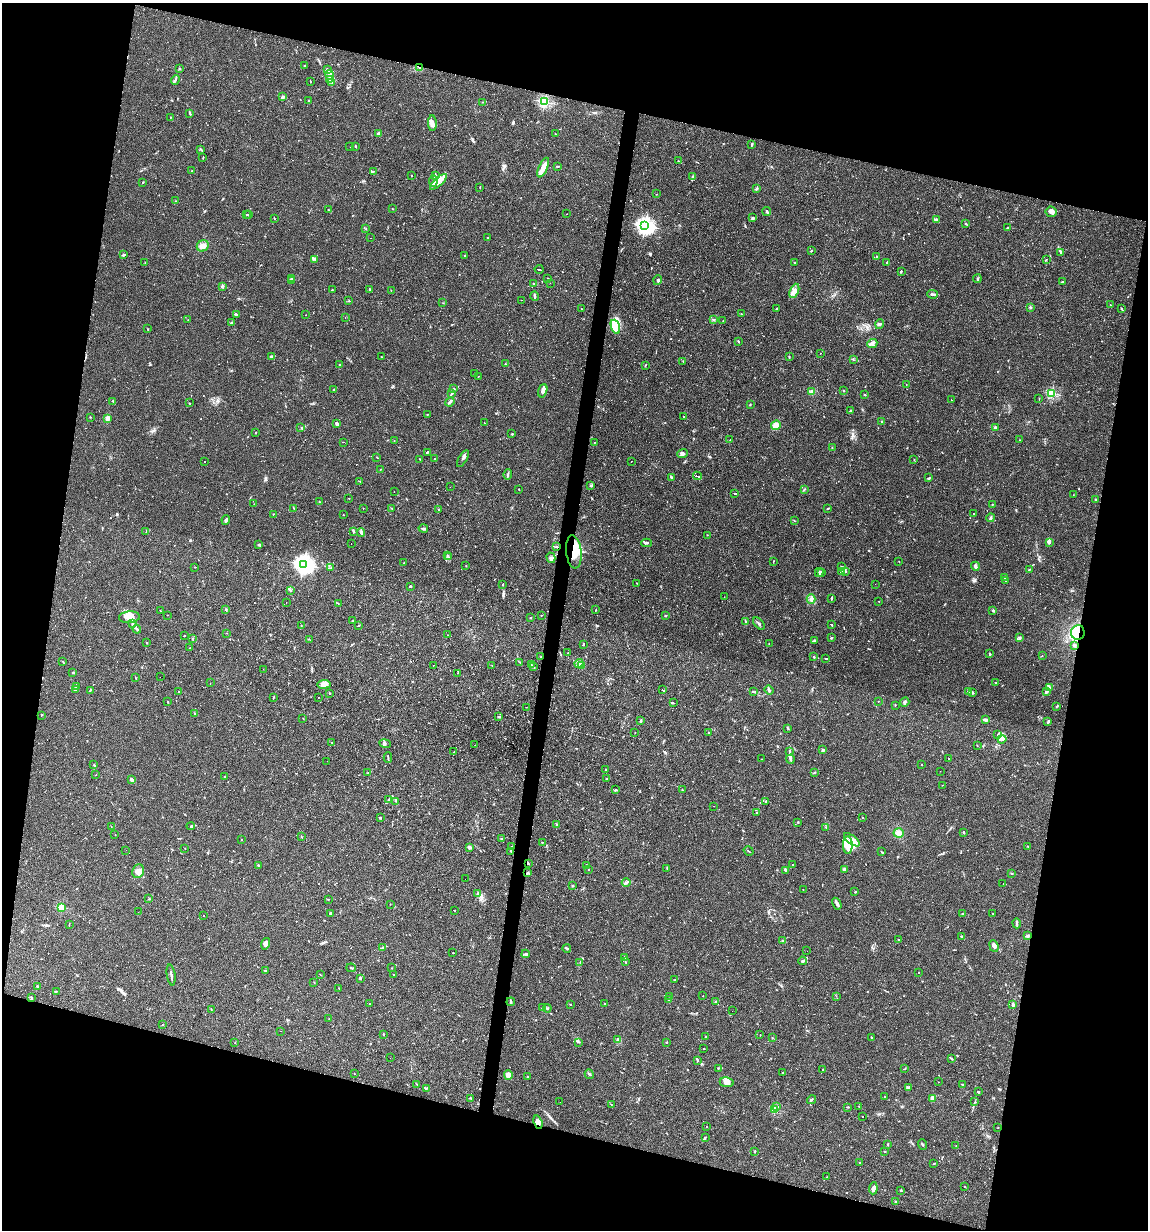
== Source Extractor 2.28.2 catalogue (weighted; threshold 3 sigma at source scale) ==
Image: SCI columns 236-4819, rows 1-4911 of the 4935 x 4911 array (HDU 1 of 3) = the unmasked area's bounding box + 8 px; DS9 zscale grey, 4 x 4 block average (1 PNG px = mean of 4 x 4 image px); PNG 1150 x 1232 px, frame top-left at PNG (2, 3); each listed source drawn as its Kron ellipse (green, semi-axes under 4 px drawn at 4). Shown black and unused: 28% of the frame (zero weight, under 2 of 3 exposures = <1% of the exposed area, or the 3 px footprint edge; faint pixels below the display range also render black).
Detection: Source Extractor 2.28.2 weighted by HDU 2 'WHT'. Background 0.0551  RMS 0.0043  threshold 0.0196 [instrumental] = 3 sigma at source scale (4.5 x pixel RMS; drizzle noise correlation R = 1.50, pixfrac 1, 0.05/0.05 arcsec/px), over >= 5 px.
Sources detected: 968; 1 too faint to see at this stretch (4 x 4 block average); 3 inside a brighter object's white glare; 159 cosmic-ray / hot-pixel residue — neither listed nor drawn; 18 coinciding with a brighter row at this scale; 39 inside a brighter listed object's ellipse — not listed separately; of the other 748, all 500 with FLUX_AUTO >= 0.803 (the completeness limit of this list) listed and drawn (248 fainter detections not listed), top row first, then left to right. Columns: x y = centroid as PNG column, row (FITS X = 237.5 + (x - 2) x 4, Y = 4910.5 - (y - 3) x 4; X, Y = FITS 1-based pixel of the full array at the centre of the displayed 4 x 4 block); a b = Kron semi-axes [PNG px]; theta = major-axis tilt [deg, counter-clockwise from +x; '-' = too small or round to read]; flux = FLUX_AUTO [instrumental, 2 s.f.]
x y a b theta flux
305 66 2 2 - 0.85
420 68 4 2 - 2.1
180 69 2 2 - 0.93
327 69 3 2 - 2.7
329 75 5 3 - 9.4
175 80 5 2 - 4.3
330 80 3 2 - 2.5
310 81 3 2 - 1
332 83 2 2 - 1.1
283 97 2 2 - 22
309 101 2 2 - 2.9
483 102 3 2 - 1.2
544 102 2 2 - 410
190 113 3 2 - 1.8
170 117 2 2 - 0.93
432 123 8 2 -87 7.6
379 134 3 3 - 6
555 134 2 2 - 1.3
752 144 3 2 - 1.4
355 146 2 2 - 1.6
350 147 2 2 - 12
201 149 3 2 - 1.6
203 158 3 2 - 1.1
678 161 2 2 - 0.83
558 166 3 2 - 3
543 167 10 3 65 31
191 171 2 2 - 1
373 171 2 2 - 0.84
411 175 2 2 - 0.98
435 175 4 2 - 3.1
692 177 3 2 - 1.8
433 181 6 4 78 9.3
143 182 2 2 - 5.5
439 182 11 3 43 16
480 187 2 2 - 1.4
756 189 3 2 - 3.4
656 194 2 2 - 1.3
176 201 2 2 - 1.2
392 209 2 2 - 1.4
329 210 2 2 - 0.93
767 212 4 2 - 3.2
1051 212 5 5 - 8.6
246 214 2 2 - 1.1
567 214 2 2 - 1.9
249 215 2 2 - 3
274 218 2 2 - 1.1
752 218 3 2 - 2.1
936 220 4 3 - 4.7
966 224 3 2 - 1.4
645 225 3 3 - 1300
1008 227 2 2 - 1.9
366 229 2 2 - 1.4
488 237 2 2 - 3.5
371 238 2 2 - 1.3
203 246 6 5 - 14
811 251 2 2 - 2.4
1061 252 2 2 - 1.2
124 255 3 2 - 5.2
464 255 2 2 - 1.7
877 256 2 2 - 2.4
315 259 2 2 - 1.7
1046 259 3 2 - 1
145 262 2 2 - 0.96
795 262 2 2 - 1.8
887 262 3 2 - 2.1
539 269 4 2 - 28
901 271 3 2 - 2.1
292 278 2 2 - 1.2
548 278 2 2 - 2.3
977 279 4 2 - 2.2
291 280 3 2 - 3.5
658 280 5 3 - 5
1062 281 3 2 - 2.1
550 283 2 2 - 0.99
533 284 2 2 - 1.5
222 286 4 2 - 2.9
370 289 2 2 - 2.8
332 290 2 2 - 1.3
391 290 2 2 - 0.85
794 291 7 3 68 12
933 294 5 2 - 5.6
535 296 5 2 - 4.2
521 300 2 2 - 2.3
349 301 2 2 - 1.4
443 303 2 2 - 0.88
1110 305 2 2 - 0.83
1030 307 2 2 - 3.5
1121 308 2 2 - 1.2
581 309 2 2 - 0.84
776 309 2 2 - 0.96
236 314 3 2 - 4.2
742 314 3 2 - 1.8
306 315 2 2 - 0.89
345 317 2 2 - 7.2
713 319 3 2 - 1.9
188 320 2 2 - 0.94
723 321 2 2 - 1.1
232 322 3 2 - 2.3
880 324 5 2 - 3.6
615 327 7 4 -70 83
147 329 2 2 - 0.98
738 341 3 2 - 2.3
872 343 5 3 - 11
820 353 2 2 - 1.1
271 357 4 3 - 7.9
381 357 2 2 - 0.88
789 357 3 2 - 2.4
853 360 2 2 - 1.2
683 361 2 2 - 0.99
339 364 2 2 - 1.5
505 364 2 2 - 1.7
645 365 3 2 - 1.5
475 374 2 2 - 0.88
478 376 2 2 - 1
906 385 2 2 - 1
453 389 2 2 - 12
334 390 2 2 - 0.85
843 390 2 2 - 1
543 391 7 4 72 10
812 392 4 3 - 6.5
1052 393 2 2 - 280
452 394 4 2 - 3.4
864 395 2 2 - 1.6
1039 399 2 2 - 1.2
951 400 2 2 - 1.4
113 401 2 2 - 1.5
450 402 5 2 - 4.2
189 403 2 2 - 1.2
750 405 2 2 - 1.3
850 411 3 2 - 1.9
427 414 2 2 - 0.94
684 416 2 2 - 6
90 417 2 2 - 1.1
107 418 4 3 - 8.3
882 421 2 2 - 2.5
484 423 2 2 - 2.2
337 424 3 3 - 5.7
776 425 5 4 - 9.8
995 427 2 2 - 24
301 428 2 2 - 1.8
255 433 2 2 - 2.4
512 434 2 2 - 7.3
730 440 2 2 - 0.81
1019 440 2 2 - 0.88
394 441 2 2 - 0.8
343 442 3 2 - 0.88
594 442 2 2 - 0.81
832 448 2 2 - 1.5
427 452 3 2 - 2.8
683 454 5 4 - 7.9
377 457 2 2 - 1.3
420 459 2 2 - 1.4
435 459 2 2 - 7
463 459 9 2 60 5.8
914 460 2 2 - 0.87
631 461 2 2 - 0.85
205 462 2 2 - 12
380 469 2 2 - 0.89
508 474 5 2 - 3.5
697 476 4 2 - 40
672 478 4 2 - 2.8
929 478 4 2 - 2.6
360 481 2 2 - 0.98
591 486 3 2 - 3.5
450 487 2 2 - 0.9
519 489 2 2 - 1.5
804 490 2 2 - 0.92
394 492 2 2 - 0.95
735 493 2 2 - 30
1073 495 2 2 - 0.84
349 498 2 2 - 1.3
1096 499 2 2 - 1.7
319 501 2 2 - 1
254 504 2 2 - 0.96
992 504 2 2 - 1.7
294 508 2 2 - 1.4
363 508 2 2 - 1.2
392 508 3 2 - 1
438 509 2 2 - 1.1
828 509 3 2 - 2.1
974 513 2 2 - 0.81
273 514 2 2 - 1.3
343 514 2 2 - 0.86
991 518 4 2 - 2.6
226 520 5 2 - 5
794 521 3 2 - 1.2
423 529 5 2 - 5
354 531 3 2 - 5.1
146 532 2 2 - 0.9
361 533 4 2 - 4.6
707 535 2 2 - 0.88
1049 542 4 3 - 4.2
351 543 2 2 - 1.5
647 543 5 2 - 3.8
259 545 4 2 - 2.1
557 547 4 2 - 2.3
574 552 16 8 -84 44
447 555 2 2 - 1.2
449 557 2 2 - 1.2
551 558 5 4 - 6.7
899 561 2 2 - 0.96
773 562 4 2 - 1.1
403 563 2 2 - 1
303 564 4 3 - 1700
466 566 2 2 - 1.3
975 566 4 2 - 6.3
195 567 2 2 - 1.1
841 567 2 2 - 1.5
330 568 2 2 - 1.4
1029 570 2 2 - 1.2
841 571 4 2 - 1.4
845 571 2 2 - 2.3
819 572 5 2 - 4
821 573 4 3 - 4
1004 577 3 2 - 2.9
1006 580 2 2 - 1.1
636 583 2 2 - 1.2
503 584 3 2 - 2.5
875 584 2 2 - 3.3
410 586 2 2 - 6.6
290 590 3 2 - 2.1
724 597 2 2 - 3.7
832 598 3 2 - 2.8
811 599 4 3 - 5.9
879 601 2 2 - 2
286 603 2 2 - 0.97
338 603 2 2 - 0.89
226 610 3 2 - 2.1
596 610 3 2 - 1.8
993 610 3 2 - 2.1
160 611 2 2 - 0.83
167 615 2 2 - 0.84
541 615 2 2 - 0.93
665 615 2 2 - 4.5
129 617 10 6 5 17
530 618 2 2 - 1.5
352 621 2 2 - 1.2
745 621 3 2 - 1.4
132 624 4 2 - 4.1
759 624 7 2 -50 4.6
831 625 3 2 - 2.4
301 626 2 2 - 1.1
358 626 2 2 - 1.5
137 629 4 2 - 2.5
1078 632 7 6 - 28
226 633 2 2 - 0.89
448 635 2 2 - 0.83
184 636 2 2 - 1.6
831 638 2 2 - 1.4
1020 638 3 2 - 3
192 639 2 2 - 0.84
310 640 2 2 - 1.9
815 640 2 2 - 3.2
147 643 2 2 - 5.3
769 643 2 2 - 0.93
583 644 3 2 - 1.8
1074 645 3 3 - 3
190 648 2 2 - 1
568 653 2 2 - 1.3
990 654 3 2 - 2.3
1042 656 2 2 - 1.3
541 657 2 2 - 2
814 657 3 2 - 3.1
826 658 3 2 - 1.8
63 661 3 2 - 1.4
520 662 2 2 - 1.8
579 663 4 3 - 9.7
531 664 2 2 - 1.6
433 665 2 2 - 2.3
492 665 2 2 - 1
582 665 2 2 - 1.6
533 667 3 2 - 2.2
263 669 2 2 - 1.1
72 673 2 2 - 1.5
458 673 2 2 - 1.5
160 677 2 2 - 15
136 678 2 2 - 2.3
210 683 2 2 - 0.95
995 683 2 2 - 4.7
324 684 6 4 7 12
76 687 3 2 - 1.8
1049 687 3 3 - 4.8
75 690 4 2 - 2.4
90 690 3 2 - 3.3
663 690 3 2 - 37
769 690 5 2 - 4.9
969 691 4 3 - 7.3
179 692 2 2 - 2.1
753 692 3 2 - 2.4
1046 692 3 3 - 3.8
330 693 2 2 - 2.1
972 693 3 2 - 5
273 697 3 2 - 1.5
318 697 2 2 - 0.81
878 701 2 2 - 1.3
168 702 2 2 - 1.9
905 702 5 2 - 4.5
673 703 2 2 - 1.5
895 705 2 2 - 0.88
1057 706 3 2 - 1.7
526 707 2 2 - 19
195 714 3 2 - 3.1
41 715 3 2 - 0.97
499 716 2 2 - 1.5
303 718 2 2 - 1.2
986 720 4 3 - 4.3
641 721 3 2 - 7.3
1048 722 4 2 - 3.6
788 728 4 2 - 2.5
635 733 2 2 - 1.4
709 733 2 2 - 1.9
997 735 2 2 - 1.7
1002 739 4 3 - 5.8
332 742 2 2 - 4.5
385 743 6 2 -10 2.7
475 745 2 2 - 0.9
977 745 2 2 - 1
823 750 3 2 - 7
454 752 2 2 - 1.3
789 752 3 2 - 2.1
388 757 5 2 - 2.5
949 758 2 2 - 1.6
762 759 2 2 - 0.95
790 759 4 2 - 3.5
327 761 2 2 - 0.95
94 765 2 2 - 1.1
921 765 2 2 - 0.82
606 770 4 2 - 2.8
940 771 2 2 - 1
814 772 3 2 - 1.9
367 773 2 2 - 0.87
96 774 3 2 - 0.84
224 777 2 2 - 1.2
606 779 2 2 - 1.3
132 780 4 2 - 7.4
943 785 2 2 - 0.81
615 790 4 2 - 2.7
682 790 2 2 - 0.91
388 800 3 2 - 1.7
395 801 2 2 - 0.82
766 801 3 2 - 2.2
714 806 2 2 - 1.3
756 813 2 2 - 1.2
380 818 2 2 - 3.1
862 818 2 2 - 1
798 822 2 2 - 2.3
557 824 2 2 - 1.1
111 826 2 2 - 0.82
191 826 4 2 - 2.4
826 827 2 2 - 1.2
963 832 2 2 - 5.1
899 833 5 4 - 9.6
115 834 2 2 - 1.1
301 837 2 2 - 1.2
502 839 3 2 - 3.5
242 840 2 2 - 2.1
852 840 9 4 -36 16
542 842 2 2 - 1.9
848 845 9 5 -89 24
1028 846 2 2 - 1
469 847 4 3 - 4.9
512 847 3 2 - 1.7
185 848 2 2 - 1
126 850 2 2 - 2
749 851 5 2 - 2.3
511 852 2 2 - 0.88
882 852 3 2 - 1.6
528 863 2 2 - 1.9
793 864 2 2 - 8.2
587 865 3 2 - 4.2
258 866 2 2 - 2.9
667 869 3 2 - 1.9
844 869 3 2 - 5.9
588 870 2 2 - 1.4
786 870 3 2 - 2.9
138 871 7 5 67 17
528 872 2 2 - 1.2
1012 873 2 2 - 2.6
465 879 2 2 - 2.1
626 882 4 3 - 4.7
1003 883 2 2 - 1.4
573 886 3 2 - 2.7
803 890 2 2 - 0.88
855 892 2 2 - 2
477 894 2 2 - 1.6
149 899 2 2 - 1.2
328 899 2 2 - 1.3
390 904 2 2 - 0.89
837 904 6 2 -58 5.4
62 907 2 2 - 160
454 910 2 2 - 16
138 912 2 2 - 0.84
330 913 4 2 - 3.8
993 913 2 2 - 0.82
963 914 3 2 - 1.8
203 916 2 2 - 0.86
1017 923 5 2 - 3.6
69 924 2 2 - 0.9
962 936 3 2 - 3.4
1028 936 3 3 - 4.4
899 939 2 2 - 1.1
783 941 3 2 - 3.4
266 944 6 4 74 10
994 946 6 4 -68 9.1
383 948 2 2 - 2.1
567 948 4 2 - 3.3
807 951 2 2 - 1.2
453 953 2 2 - 1.9
526 954 4 2 - 4.3
625 958 3 3 - 4.3
625 961 2 2 - 1.2
802 961 4 3 - 4
580 962 2 2 - 1.3
351 968 5 2 - 2.5
392 968 2 2 - 0.82
265 970 3 2 - 2.8
918 973 2 2 - 0.91
171 975 10 2 -81 5.6
320 975 3 2 - 1.2
393 975 2 2 - 1.8
361 979 2 2 - 1
675 980 3 2 - 1.7
314 982 2 2 - 1
37 986 2 2 - 2.6
339 988 2 2 - 1.4
56 991 3 2 - 1.2
669 996 2 2 - 0.89
703 996 2 2 - 1.1
836 996 2 2 - 0.88
31 997 2 2 - 1.1
669 1000 2 2 - 4.2
511 1002 4 2 - 4.2
716 1002 4 2 - 3.3
369 1003 2 2 - 0.94
570 1004 2 2 - 1.3
605 1004 3 2 - 2.5
1013 1004 3 2 - 4.3
542 1008 3 2 - 1.6
547 1008 4 2 - 3.1
211 1009 3 2 - 1.1
732 1011 2 2 - 0.91
329 1019 2 2 - 1
162 1024 2 2 - 0.81
280 1031 2 2 - 1
383 1034 2 2 - 2.3
760 1035 2 2 - 0.85
706 1037 3 2 - 2.5
871 1037 2 2 - 1.3
772 1038 2 2 - 1.1
618 1039 2 2 - 31
578 1042 2 2 - 1.3
666 1042 2 2 - 1.7
235 1043 2 2 - 1.1
704 1049 2 2 - 1.2
390 1058 2 2 - 0.95
952 1058 2 2 - 1.1
697 1061 2 2 - 2.3
719 1068 2 2 - 1.9
823 1069 2 2 - 3
904 1069 2 2 - 1.1
354 1073 2 2 - 1
782 1073 2 2 - 1.8
589 1074 5 2 - 3.8
508 1075 5 3 - 24
527 1077 2 2 - 2
727 1082 7 5 -9 14
938 1082 2 2 - 1.7
417 1084 2 2 - 0.9
962 1085 3 2 - 1.8
426 1088 3 2 - 2.4
908 1088 3 2 - 5.7
978 1092 2 2 - 4.4
885 1097 2 2 - 1.4
470 1098 3 2 - 1.6
933 1098 4 2 - 20
811 1100 5 2 - 3.7
560 1102 2 2 - 0.86
975 1102 2 2 - 1.1
611 1104 2 2 - 1.3
776 1106 3 2 - 22
859 1106 2 2 - 1
848 1107 2 2 - 1.1
775 1109 2 2 - 160
863 1116 2 2 - 30
538 1122 7 4 -72 11
706 1127 2 2 - 1.2
998 1127 2 2 - 0.83
705 1137 3 2 - 2.1
922 1144 5 2 - 2.2
888 1145 3 2 - 2
956 1146 2 2 - 1
755 1151 2 2 - 1.6
885 1151 2 2 - 1.6
860 1163 3 2 - 2
934 1164 3 2 - 2
826 1177 2 2 - 1
965 1186 2 2 - 0.96
873 1188 6 3 84 12
901 1190 3 2 - 1.9
896 1202 3 2 - 2.6
Overlapping masked pixels (flux is a lower limit): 6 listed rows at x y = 557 547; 574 552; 1078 632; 541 657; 528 863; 538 1122
Diffuse or blended objects may show on this block-average render without a row.